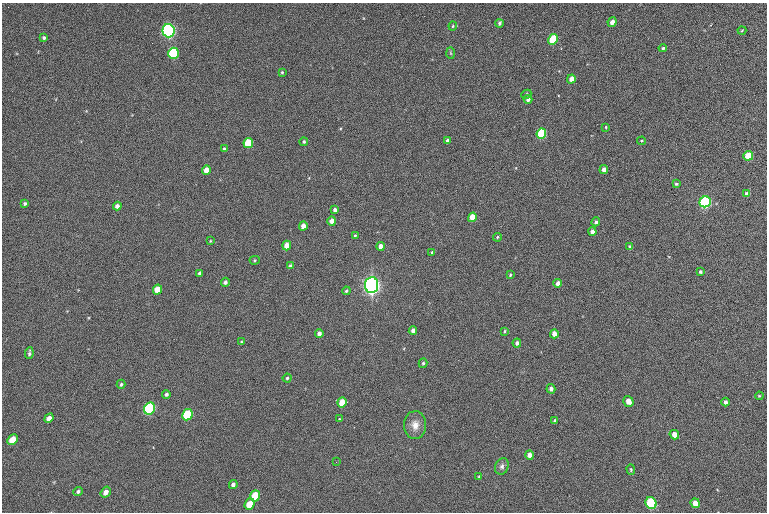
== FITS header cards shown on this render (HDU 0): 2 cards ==
NAXIS1  =                  765 /fastest changing axis
NAXIS2  =                  510 /next to fastest changing axis

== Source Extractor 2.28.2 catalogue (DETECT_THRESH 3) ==
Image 765 x 510 px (HDU 0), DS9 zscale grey, 1 PNG px = 1 image px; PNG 769 x 514 px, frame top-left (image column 1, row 510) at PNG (2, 3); each listed source drawn as its Kron ellipse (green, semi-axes under 4 px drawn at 4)
Background 1600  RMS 45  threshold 134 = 3 sigma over >= 5 px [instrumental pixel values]
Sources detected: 88; all 88 listed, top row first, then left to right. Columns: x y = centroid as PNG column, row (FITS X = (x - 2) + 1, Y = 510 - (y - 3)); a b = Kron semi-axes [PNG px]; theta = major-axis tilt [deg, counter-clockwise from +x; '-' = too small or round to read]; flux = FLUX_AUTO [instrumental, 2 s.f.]
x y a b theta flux
612 22 5 4 - 2.1e+04
499 23 4 3 - 7.3e+03
453 26 4 4 - 3.8e+03
169 31 6 6 - 9.3e+05
742 31 4 3 - 2.7e+03
44 38 4 3 - 5.1e+03
553 39 5 4 - 1.9e+05
663 48 4 3 - 4.9e+03
174 53 5 5 - 2.9e+05
451 53 6 4 -88 3.6e+03
282 72 3 3 - 3.4e+03
571 79 4 4 - 2.3e+04
526 94 5 4 - 4.2e+03
528 99 4 4 - 1.2e+04
606 127 3 3 - 3.4e+03
541 134 5 4 - 2.3e+05
447 140 4 3 - 7.5e+03
641 141 4 3 - 3.3e+03
304 142 4 4 - 4.8e+03
248 143 5 4 - 1.3e+05
224 149 3 3 - 6.4e+03
748 156 5 4 - 7.3e+04
206 170 4 4 - 3.0e+04
604 170 4 4 - 2.0e+04
676 184 3 3 - 4.7e+03
747 194 4 4 - 1.2e+04
705 202 6 5 - 5.1e+05
25 203 4 4 - 5.3e+03
117 206 4 4 - 1.3e+04
335 210 4 4 - 1.5e+04
472 217 5 4 - 5.3e+04
332 221 4 4 - 2.7e+04
596 222 4 4 - 6.5e+03
303 226 4 4 - 2.2e+04
592 232 4 4 - 1.5e+04
355 235 3 2 - 3.4e+03
497 237 4 3 - 3.7e+03
210 241 3 3 - 2.6e+03
287 245 5 4 - 3.5e+04
380 246 4 4 - 1.8e+04
630 247 4 4 - 1.1e+04
432 253 4 3 - 4.0e+03
255 260 5 4 - 4.0e+03
290 266 4 3 - 9.7e+03
700 272 4 4 - 6.1e+03
199 273 4 3 - 7.0e+03
510 275 4 4 - 3.9e+03
225 282 4 4 - 9.0e+03
558 283 4 4 - 1.6e+04
372 285 8 6 84 1.6e+06
157 289 5 4 - 4.4e+04
346 291 4 3 - 5.4e+03
413 331 4 4 - 1.3e+04
505 331 4 3 - 3.2e+03
319 334 4 4 - 1.3e+04
554 334 4 4 - 2.4e+04
241 342 3 3 - 2.8e+03
517 343 4 4 - 9.7e+03
29 353 6 3 84 6.1e+03
423 363 5 4 - 4.7e+03
287 378 4 4 - 5.0e+03
121 384 4 3 - 4.6e+03
551 389 5 4 - 1.1e+04
166 394 4 4 - 6.8e+03
759 396 4 3 - 3.2e+03
628 401 5 5 - 2.2e+04
342 402 5 4 - 5.2e+04
725 402 4 3 - 8.6e+03
150 408 6 5 - 4.8e+05
187 415 6 5 - 2.1e+05
49 418 5 4 - 1.9e+04
339 419 4 3 - 2.3e+03
555 421 4 3 - 7.1e+03
415 425 14 11 -90 3.0e+04
674 435 5 4 - 2.7e+04
13 440 6 4 47 5.7e+04
529 455 5 4 - 1.7e+04
336 462 2 2 - 1.6e+03
502 466 8 6 65 1.0e+04
631 469 5 4 - 3.8e+03
479 477 4 4 - 3.2e+03
233 484 5 4 - 9.9e+03
78 491 5 4 - 6.0e+03
106 492 6 4 56 1.7e+04
255 496 6 5 - 9.8e+04
651 503 6 5 - 2.8e+05
695 503 5 4 - 2.5e+04
250 504 6 5 - 6.7e+04